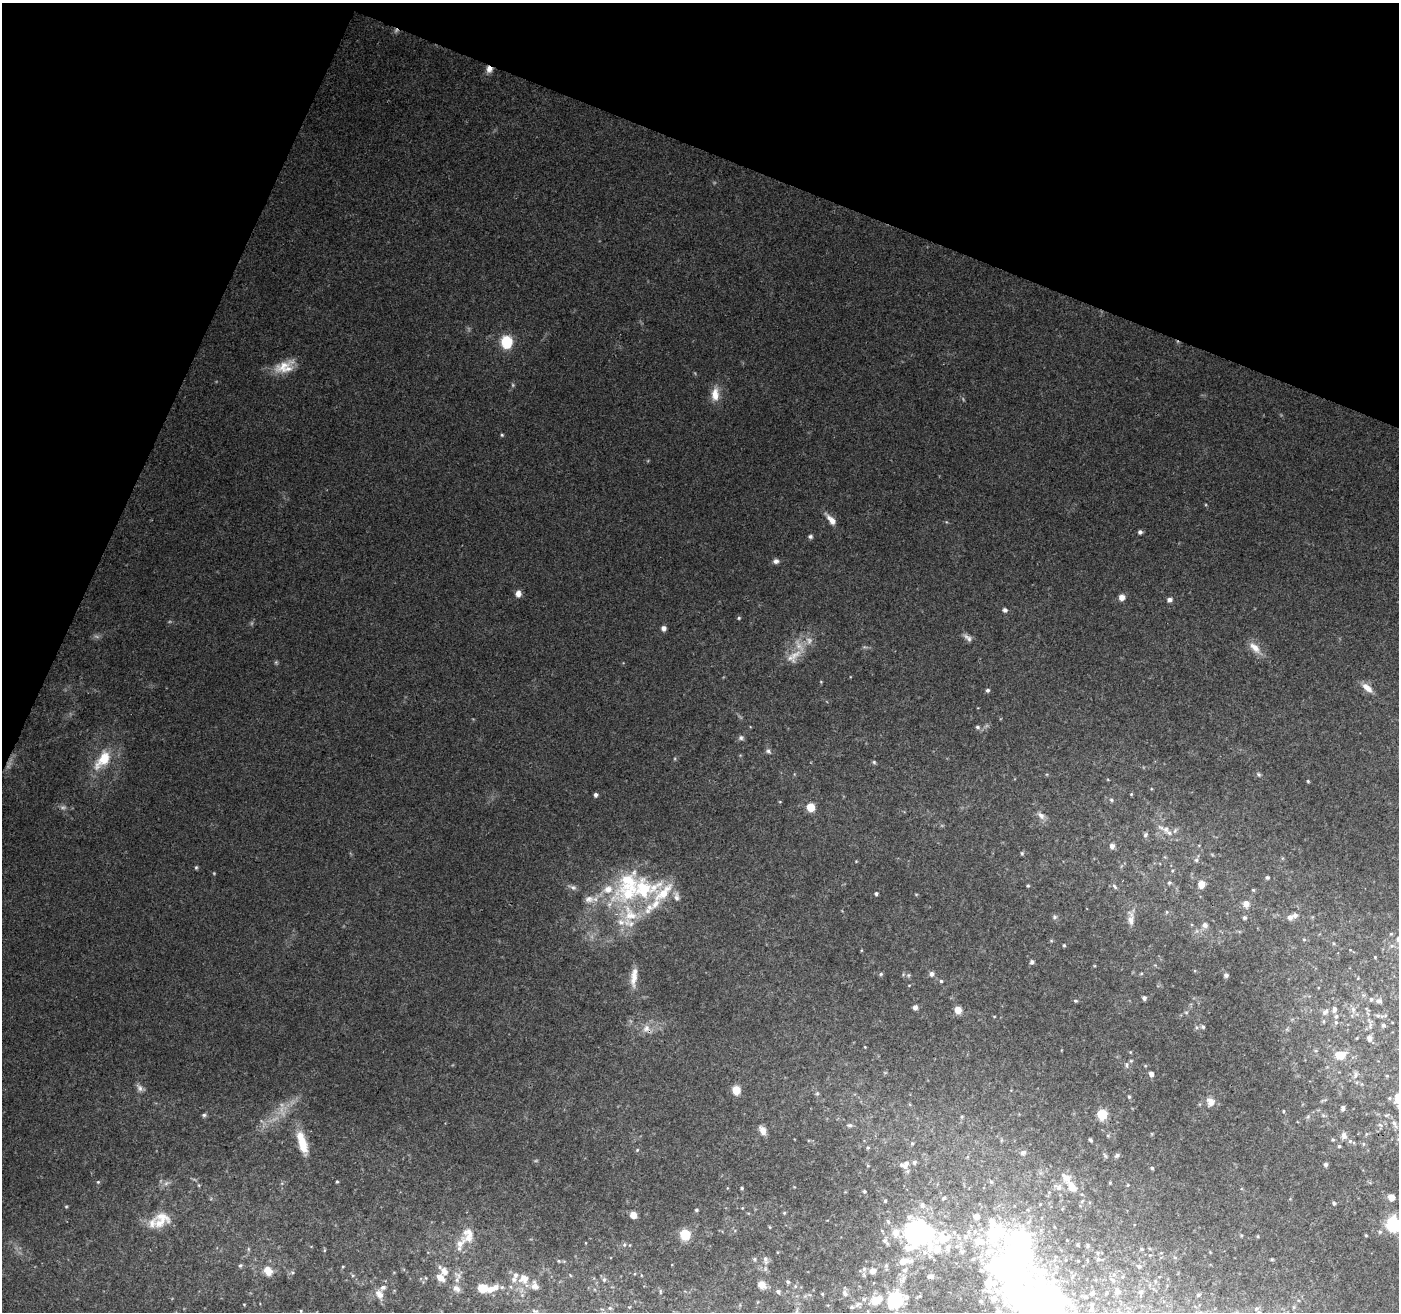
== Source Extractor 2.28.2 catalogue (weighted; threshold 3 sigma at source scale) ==
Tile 2 of 4 x 4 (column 2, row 1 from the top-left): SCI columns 1409-2805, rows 4207-5516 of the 5600 x 5726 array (HDU 1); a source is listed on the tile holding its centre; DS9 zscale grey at full resolution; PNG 1401 x 1314 px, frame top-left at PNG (2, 3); no overlay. Shown black and unused: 20% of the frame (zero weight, under 3 of 4 exposures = <1% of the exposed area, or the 3 px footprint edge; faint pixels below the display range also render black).
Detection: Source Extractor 2.28.2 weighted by HDU 2 'WHT'; one run over the whole footprint, this tile lists its part. Background 0.111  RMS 0.0061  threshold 0.0276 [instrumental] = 3 sigma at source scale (4.5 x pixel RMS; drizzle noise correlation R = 1.50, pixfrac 1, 0.0396/0.0396 arcsec/px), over >= 5 px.
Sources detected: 255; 6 too faint to see at this stretch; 5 inside a brighter object's white glare — not listed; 37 inside a brighter listed object's ellipse — not listed separately; the other 207 listed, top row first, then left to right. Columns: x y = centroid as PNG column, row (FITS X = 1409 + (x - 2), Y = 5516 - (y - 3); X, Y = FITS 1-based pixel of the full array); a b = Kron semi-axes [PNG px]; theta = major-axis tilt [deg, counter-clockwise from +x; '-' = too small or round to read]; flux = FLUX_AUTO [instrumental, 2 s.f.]
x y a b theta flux
489 69 8 7 - 3.6
507 342 6 6 - 70
283 367 30 13 27 12
715 394 18 10 -89 7.8
502 435 5 4 - 0.77
831 520 16 7 -49 5.5
1140 532 5 5 - 1.5
810 536 6 6 - 1.3
776 561 8 6 13 2.1
518 594 8 7 - 3.1
1122 597 6 6 - 3.6
1169 600 6 5 - 2
1005 610 6 5 - 1.5
739 618 5 4 - 0.72
664 628 5 5 - 2.9
968 638 15 6 -40 2.7
1255 648 19 9 -46 6.5
795 655 26 12 57 12
1367 688 15 8 -42 5.4
987 690 5 5 - 1.1
977 727 7 5 -17 1.3
741 738 7 6 - 1.7
768 751 8 6 -18 1.6
103 760 29 14 51 19
874 762 5 4 - 0.91
1259 774 6 5 - 1.1
1308 781 4 3 - 0.66
1131 794 4 4 - 0.62
596 795 4 4 - 1.8
1111 800 6 5 - 1.2
810 807 5 5 - 18
1041 816 12 7 -47 3.3
1169 833 9 8 - 4
1145 835 7 5 48 1.5
1112 846 6 6 - 3.2
1022 853 5 4 - 0.84
1196 860 6 5 - 1.3
196 867 5 4 - 0.82
1267 877 5 4 - 0.95
1169 883 6 6 - 1.2
1201 884 7 6 - 6
1028 886 4 3 - 0.76
1114 886 9 4 -48 1.4
573 887 9 7 -22 2
1253 890 4 4 - 0.59
628 894 53 29 13 68
876 894 4 3 - 1.2
1246 904 7 7 - 4.4
1167 912 5 3 - 0.67
1054 917 7 5 16 1.3
1290 917 7 7 - 2.9
1244 918 5 5 - 1.1
1131 920 20 8 -87 4.8
1205 925 7 7 - 2.4
1391 934 5 4 - 0.7
1304 940 6 4 -1 0.72
1064 945 4 3 - 0.84
1392 946 6 5 - 1.4
1375 957 3 3 - 0.47
1032 962 6 5 - 1.4
881 974 5 5 - 0.94
931 974 5 5 - 2.3
908 975 6 4 89 0.85
1226 975 4 4 - 1.8
634 977 26 8 83 7.3
941 981 4 4 - 0.81
1144 998 4 4 - 2
1075 1001 5 4 - 0.82
1379 1001 8 6 -10 2
915 1007 5 5 - 2.3
1334 1009 8 5 81 2.3
1353 1009 8 6 -88 2.2
958 1010 7 7 - 5.4
1186 1012 6 4 -1 0.74
1325 1012 10 7 40 2.5
1378 1015 6 5 - 1.2
994 1016 4 3 - 0.46
1323 1021 6 4 -85 0.84
1336 1022 6 5 - 1.2
1370 1025 9 4 78 1.5
1383 1025 5 5 - 1.2
1203 1027 6 5 - 1.2
646 1028 12 10 53 4.8
1369 1038 5 5 - 3.4
865 1047 4 3 - 0.43
1339 1055 10 7 6 11
1127 1065 7 6 - 1.7
1151 1074 4 4 - 3.3
1356 1075 10 4 79 1.5
1387 1076 5 3 - 0.52
139 1088 12 7 -55 2.6
736 1090 8 7 - 8.6
817 1093 6 5 - 1
1129 1097 5 4 - 0.98
1389 1098 6 4 22 0.94
1398 1098 11 8 89 9.4
1210 1102 11 10 - 4.7
1343 1108 6 4 80 1.8
1283 1111 4 3 - 0.63
1102 1114 6 6 - 34
204 1115 6 5 - 1.1
1323 1115 6 4 -45 0.97
1386 1115 6 3 18 0.76
1308 1116 6 4 20 0.91
962 1117 5 3 - 0.68
1394 1123 6 6 - 1.3
850 1125 9 6 -7 1.9
763 1130 10 6 -63 4.1
1108 1135 5 5 - 0.86
1344 1135 9 7 -84 2.8
1333 1139 4 4 - 0.91
1090 1140 5 3 - 0.96
1350 1141 6 5 - 1.2
302 1142 30 10 -73 15
912 1143 5 4 - 0.76
1364 1144 5 3 - 0.65
1339 1146 4 4 - 0.88
868 1148 5 4 - 0.84
637 1150 5 3 - 0.59
1023 1153 8 6 24 1.6
1105 1155 9 3 -56 0.97
1117 1155 7 5 37 1.3
914 1162 6 5 - 1.7
906 1163 8 7 - 2.7
1326 1164 4 4 - 1.4
1152 1168 4 4 - 0.89
337 1181 4 3 - 0.66
98 1182 5 4 - 0.77
1128 1185 5 3 - 0.54
1058 1187 11 7 -26 2.9
1072 1187 12 7 -54 7
742 1188 4 3 - 0.8
864 1191 3 3 - 0.79
1391 1197 5 5 - 7.9
943 1198 6 5 - 1.4
885 1201 4 4 - 0.84
1334 1203 5 4 - 0.86
922 1205 8 8 - 3
66 1206 5 3 - 0.62
696 1210 4 4 - 0.77
784 1213 5 4 - 0.59
633 1215 6 5 - 5.7
162 1219 25 19 34 14
888 1222 7 5 -71 1.5
1393 1224 7 6 - 110
995 1231 59 37 -57 71
896 1232 11 9 85 6.8
917 1233 22 19 -20 150
685 1234 6 6 - 44
1366 1235 4 3 - 0.57
1258 1236 5 3 - 0.6
942 1238 34 19 21 31
1067 1240 2 2 - 0.39
885 1241 12 6 -51 2.1
460 1244 42 10 64 11
624 1245 6 5 - 1.2
1078 1245 5 3 - 0.61
1088 1245 5 3 - 0.7
1141 1249 6 4 -89 0.69
324 1250 5 3 - 0.63
962 1251 7 6 - 1.8
754 1259 5 5 - 0.89
765 1259 11 6 -81 2.5
1098 1259 5 5 - 1.1
1272 1259 4 4 - 0.64
559 1261 5 3 - 0.51
904 1261 16 11 18 6.7
240 1265 6 5 - 1.1
343 1266 4 3 - 0.55
1139 1266 5 5 - 1.6
440 1267 6 5 - 1.4
864 1269 6 5 - 1.3
268 1270 12 8 -65 8.4
873 1271 8 7 - 2.6
1042 1271 14 10 48 7.8
931 1276 7 4 -1 1.9
426 1278 5 3 - 0.54
524 1279 16 14 17 8.4
457 1280 15 7 -85 4.8
604 1280 6 5 - 1.3
1113 1280 8 4 -35 1
788 1282 5 4 - 1
988 1284 17 9 -89 8.7
761 1285 7 6 - 7
482 1288 11 9 -12 9.6
778 1291 6 5 - 1.3
1118 1291 8 6 -57 1.6
660 1292 7 3 -82 0.81
1141 1292 5 5 - 1.5
845 1293 8 6 -60 1.8
1092 1293 4 3 - 1.3
379 1294 13 9 -58 4.9
822 1294 4 3 - 0.46
1198 1295 5 4 - 0.77
906 1297 7 6 - 1.6
1085 1297 4 3 - 0.8
994 1299 6 5 - 2.7
876 1300 17 11 25 8.7
894 1300 13 11 75 36
981 1301 3 2 - 0.56
858 1304 9 5 27 1.8
1092 1305 5 4 - 0.99
1041 1307 42 32 10 250
610 1308 5 5 - 0.91
1256 1309 5 5 - 0.87
535 1311 10 4 -22 1.5
998 1312 4 4 - 2.1
Overlapping masked pixels (flux is a lower limit): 1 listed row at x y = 489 69
Isophote crosses this tile's border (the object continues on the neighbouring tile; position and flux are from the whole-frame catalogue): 5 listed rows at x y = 1398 1098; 1393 1224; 894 1300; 1041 1307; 998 1312